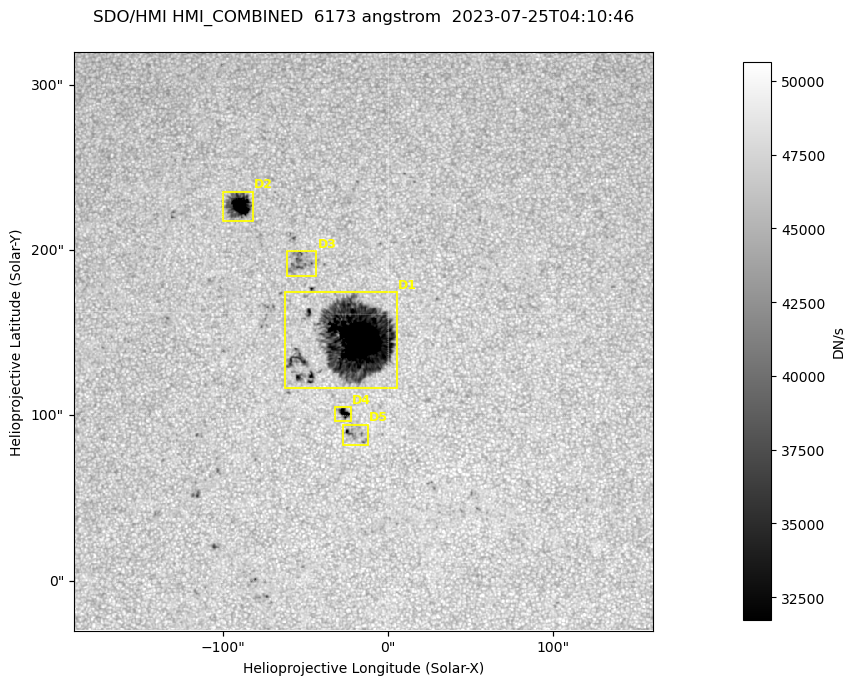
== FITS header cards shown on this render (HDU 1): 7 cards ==
TELESCOP= 'SDO/HMI '           / Telescope
INSTRUME= 'HMI_COMBINED'       / For HMI: HMI_SIDE1, HMI_FRONT2, or HMI_COMBINED
WAVELNTH=                6173. / [angstrom] Wavelength
DATE-OBS= '2023-07-25T04:10:46.000' / [ISO] Observation date {DATE__OBS}
CTYPE1  = 'HPLN-TAN'           / CTYPE1: HPLN
CTYPE2  = 'HPLT-TAN'           / CTYPE2: HPLT
BUNIT   = 'DN/s    '           / Physical Units

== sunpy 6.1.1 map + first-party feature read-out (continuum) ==
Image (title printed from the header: SDO/HMI HMI_COMBINED  6173 angstrom  2023-07-25T04:10:46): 695 x 695 px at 0.504 arcsec/px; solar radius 945 arcsec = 1874 px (partial field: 4.4% of the solar disc is inside the frame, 100% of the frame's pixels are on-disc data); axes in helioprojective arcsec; data unit DN/s (BUNIT, on the colour bar)
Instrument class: CONTINUUM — white-light / continuum photospheric image (CONTENT/OBS_TYPE)
Dark features (sunspots / pores): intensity divided by the frame's on-disc median (partial field: no limb-darkening profile); local-median window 302 px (8% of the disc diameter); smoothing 3 px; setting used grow <= 0.95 with closing radius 3 px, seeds <= 0.88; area >= 120 px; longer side >= 8 px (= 4 arcsec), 4 px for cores <= 0.7; partial field; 5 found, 5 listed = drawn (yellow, D1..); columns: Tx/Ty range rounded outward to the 2 arcsec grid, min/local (2 s.f., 1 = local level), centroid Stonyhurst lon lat
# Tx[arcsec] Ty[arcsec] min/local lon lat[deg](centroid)
D1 -62..6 116..176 0.13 -1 +14
D2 -100..-82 218..236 0.3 -6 +19
D3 -62..-42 184..200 0.83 -3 +17
D4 -32..-22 96..106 0.55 -2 +11
D5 -28..-12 82..96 0.71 -1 +11